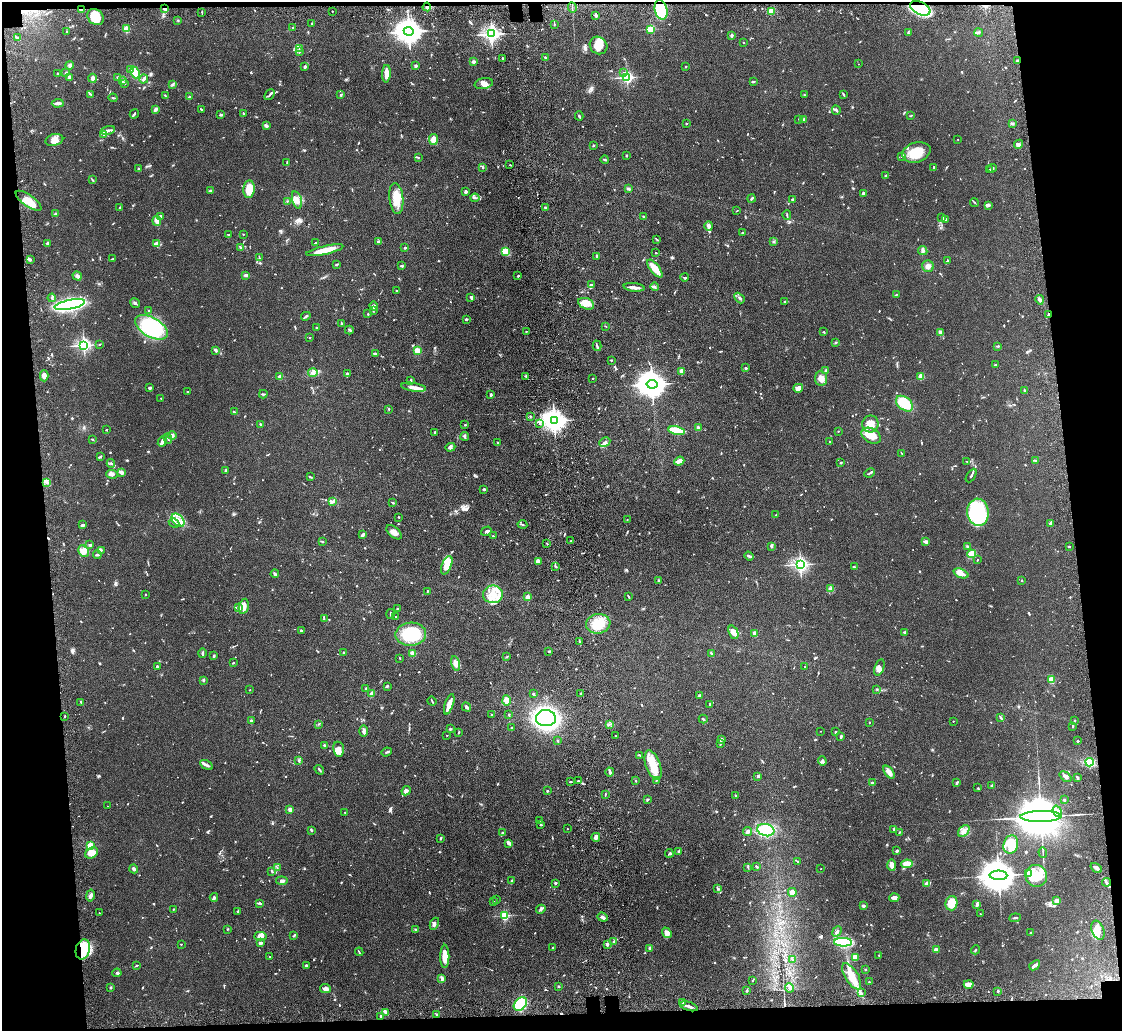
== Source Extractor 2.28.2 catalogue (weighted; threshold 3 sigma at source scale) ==
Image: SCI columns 82-4559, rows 193-4307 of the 4639 x 4599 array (HDU 1 of 3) = the unmasked area's bounding box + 8 px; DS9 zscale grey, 4 x 4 block average (1 PNG px = mean of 4 x 4 image px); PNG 1124 x 1033 px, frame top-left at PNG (2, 2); each listed source drawn as its Kron ellipse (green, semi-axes under 4 px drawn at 4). Shown black and unused: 11% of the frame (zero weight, under 3 of 6 exposures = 7% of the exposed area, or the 3 px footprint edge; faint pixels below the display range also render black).
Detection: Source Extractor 2.28.2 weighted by HDU 2 'WHT'. Background 0.109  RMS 0.0045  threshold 0.0186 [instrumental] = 3 sigma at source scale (4.09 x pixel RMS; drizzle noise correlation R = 1.36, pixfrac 0.8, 0.05/0.05 arcsec/px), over >= 5 px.
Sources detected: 1175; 8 too faint to see at this stretch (4 x 4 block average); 6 inside a brighter object's white glare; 9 cosmic-ray / hot-pixel residue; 1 long thin detection or spike segment (spike, bleed or trail) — neither listed nor drawn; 31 coinciding with a brighter row at this scale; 84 inside a brighter listed object's ellipse — not listed separately; of the other 1036, all 500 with FLUX_AUTO >= 1.58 (the completeness limit of this list) listed and drawn (536 fainter detections not listed), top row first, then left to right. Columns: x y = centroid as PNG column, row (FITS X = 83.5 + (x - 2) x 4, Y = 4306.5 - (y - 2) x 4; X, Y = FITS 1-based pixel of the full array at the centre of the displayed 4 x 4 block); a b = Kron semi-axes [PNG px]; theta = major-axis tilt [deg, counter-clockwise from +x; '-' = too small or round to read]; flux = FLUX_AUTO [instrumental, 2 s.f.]
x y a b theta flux
427 7 4 3 - 5.8
572 8 5 2 - 2.3
920 8 11 6 -26 350
81 9 3 2 - 11
165 9 3 2 - 7.2
661 10 10 6 -77 110
332 11 2 2 - 4
771 11 2 2 - 91
202 12 2 2 - 1.9
596 15 4 2 - 4.7
96 17 9 7 -41 60
178 20 2 2 - 1.6
312 24 4 2 - 2.4
554 24 3 2 - 2
293 28 2 2 - 2.7
126 29 2 2 - 120
651 29 2 2 - 170
67 31 2 2 - 1.7
409 31 5 4 - 3500
979 32 4 3 - 4
908 33 3 2 - 1.7
491 34 3 2 - 1000
732 35 3 3 - 4.7
18 38 3 2 - 2.8
744 42 2 2 - 4.2
598 45 9 8 - 29
299 48 2 2 - 2
299 52 2 2 - 2
545 58 2 2 - 5.6
503 59 3 2 - 5.6
1017 61 2 2 - 5.2
473 62 2 2 - 31
858 64 2 2 - 1.9
70 65 4 2 - 4.9
416 66 2 2 - 22
686 66 2 2 - 3.8
305 67 2 2 - 5.1
130 70 2 2 - 2.4
66 73 3 2 - 2.6
135 73 6 4 -66 47
623 73 3 2 - 2.2
57 74 2 2 - 1.6
386 74 9 3 87 22
69 77 3 3 - 7.2
627 77 2 2 - 520
93 78 5 3 - 9
118 78 3 2 - 4
144 79 5 3 - 6.2
122 80 3 2 - 7.7
753 82 3 2 - 2.9
124 83 2 2 - 2.6
173 84 3 2 - 3
484 84 9 5 12 14
91 94 4 2 - 2.1
843 94 4 2 - 3.3
269 95 6 2 49 4.2
341 95 2 2 - 4.6
804 95 2 2 - 1.7
165 96 4 2 - 2.7
189 97 2 2 - 2.5
113 98 4 2 - 2.5
58 103 6 2 4 10
156 109 4 2 - 7.3
201 109 3 2 - 2.8
836 110 5 3 - 3.6
243 113 2 2 - 3.4
134 114 5 2 - 3.7
221 115 3 2 - 4.7
911 115 3 2 - 2.1
579 116 4 2 - 2.9
799 119 2 2 - 2.3
804 120 4 2 - 3.6
686 123 2 2 - 6.8
1013 123 2 2 - 2.9
266 126 3 2 - 7.4
108 130 7 3 15 7
104 135 2 2 - 2.7
958 139 2 2 - 1.6
54 140 9 5 12 19
433 140 5 4 - 22
1019 144 5 2 - 10
593 145 3 2 - 2
916 152 14 10 16 53
627 155 2 2 - 2.9
901 156 3 2 - 2.1
418 157 3 2 - 2.2
605 160 4 2 - 3.7
287 163 4 2 - 2.5
510 165 2 2 - 1.6
482 167 4 2 - 2.4
934 167 3 2 - 1.9
992 168 5 2 - 4.4
138 169 2 2 - 3.9
990 170 2 2 - 4.8
885 176 3 2 - 3.3
92 180 4 2 - 1.8
249 189 9 5 84 42
628 189 3 2 - 4.3
210 190 3 2 - 3.9
465 192 3 2 - 4.1
863 193 3 3 - 3.7
475 198 4 2 - 3.5
752 198 4 2 - 4
396 199 15 7 -83 45
792 199 3 2 - 2.5
297 200 9 4 -74 15
28 201 15 5 -35 43
287 201 2 2 - 2
974 202 4 2 - 2.2
989 206 3 3 - 2.9
545 207 2 2 - 7.9
119 208 3 2 - 2
737 211 2 2 - 1.6
55 214 4 3 - 3.9
787 215 5 2 - 1.7
161 216 2 2 - 4.9
643 216 3 2 - 1.7
942 218 3 2 - 5.1
945 220 2 2 - 2
157 221 5 3 - 11
709 226 4 2 - 15
743 233 2 2 - 2.8
243 234 2 2 - 1.6
229 235 2 2 - 2.1
657 239 4 2 - 2.4
378 241 4 2 - 3.9
774 242 4 2 - 2.7
48 243 2 2 - 7
157 243 3 3 - 13
315 243 3 2 - 2.8
241 247 2 2 - 2.5
405 248 3 2 - 3.6
325 250 19 3 13 50
923 250 5 3 - 5.1
506 252 4 3 - 52
656 253 2 2 - 1.7
597 256 3 2 - 4.6
259 258 2 2 - 2.2
30 259 3 2 - 2.7
113 259 3 2 - 2.3
947 261 4 2 - 2.6
336 264 4 2 - 2.4
401 266 3 2 - 3.3
928 266 6 5 - 10
655 269 11 4 -52 28
246 275 3 2 - 10
77 276 5 3 - 5.8
518 276 2 2 - 2.8
685 277 4 2 - 2.8
592 285 4 3 - 7.3
634 287 10 2 -6 15
655 287 4 2 - 4.5
396 290 2 2 - 2.1
896 295 3 2 - 2.5
471 297 4 2 - 5.1
52 298 4 2 - 3.8
739 298 6 2 -48 4.4
1040 300 4 3 - 5.5
784 301 2 2 - 1.7
135 303 5 3 - 4.9
586 304 8 5 -22 18
70 305 15 4 11 520
373 306 4 3 - 10
373 310 4 2 - 2.2
148 311 2 2 - 2.9
368 314 3 2 - 1.9
1048 314 4 2 - 2.1
306 316 5 2 - 4.7
466 319 2 2 - 4.1
341 324 3 2 - 2.1
606 326 3 2 - 1.9
151 327 18 9 -30 200
316 327 2 2 - 2.3
349 330 4 2 - 2.9
526 331 2 2 - 1.6
824 332 3 2 - 2.5
940 332 4 3 - 7.8
310 338 2 2 - 1.6
836 342 2 2 - 1.6
100 344 2 2 - 1.9
84 345 2 2 - 700
597 346 5 2 - 3.7
998 346 4 2 - 2
216 351 3 3 - 2.9
417 351 4 3 - 20
375 354 4 2 - 7.1
611 360 2 2 - 3.1
995 365 3 2 - 2
746 368 2 2 - 5.5
826 370 3 2 - 3
682 371 3 2 - 19
313 373 4 4 - 7.6
347 374 2 2 - 19
44 376 5 3 - 9.4
526 376 3 2 - 1.8
921 376 4 3 - 31
280 377 2 2 - 49
593 378 2 2 - 2.3
821 378 7 6 - 16
411 380 4 2 - 2.2
652 384 5 4 - 4400
414 387 12 4 -8 14
150 388 3 3 - 3.5
798 388 5 3 - 15
1024 391 4 2 - 2.5
188 392 2 2 - 4
263 394 4 2 - 4.7
491 395 2 2 - 6.6
161 398 2 2 - 3
904 404 9 6 -39 88
389 409 2 2 - 1.8
234 412 3 2 - 4.8
530 416 2 2 - 1.8
554 421 4 3 - 2500
540 423 3 2 - 2.7
260 424 2 2 - 8.5
870 424 8 8 - 34
465 425 2 2 - 2.7
698 427 2 2 - 25
106 430 2 2 - 1.7
677 431 8 3 -12 88
838 431 2 2 - 1.9
435 432 3 2 - 2
172 435 4 4 - 5.3
465 436 4 3 - 3.9
871 436 10 7 -29 38
168 438 5 2 - 2.1
92 439 2 2 - 2
162 441 6 2 68 13
497 442 2 2 - 5.7
605 442 6 3 27 6.9
830 442 2 2 - 2.6
450 447 5 3 - 5
902 453 3 2 - 1.8
101 456 4 2 - 1.8
679 461 5 2 - 18
967 461 2 2 - 2.2
1035 461 3 2 - 1.6
841 462 2 2 - 2.8
111 463 4 2 - 4
226 470 4 2 - 3.7
121 472 2 2 - 14
870 473 5 2 - 3.5
112 474 6 4 -11 7.1
971 476 7 2 59 4.4
310 477 3 2 - 3
47 482 3 2 - 4.6
484 489 3 2 - 4.9
332 502 3 3 - 5
393 503 3 2 - 3
978 512 14 10 -83 330
776 515 3 2 - 2.5
399 517 2 2 - 1.7
178 520 8 5 -47 24
627 520 2 2 - 1.7
174 523 5 2 - 3.6
1051 523 3 2 - 8.6
82 524 3 3 - 3.2
522 524 5 2 - 2.4
486 531 5 3 - 5
394 532 9 5 -41 15
363 535 4 2 - 4.8
493 536 2 2 - 1.9
571 541 2 2 - 2.2
322 542 2 2 - 1.6
926 542 3 2 - 7.9
547 543 3 2 - 2.3
90 545 4 2 - 4.9
772 546 3 2 - 4.6
1069 546 3 2 - 1.7
968 547 3 2 - 7.1
83 551 6 4 -61 15
101 551 3 2 - 3.2
971 554 4 3 - 59
97 555 4 2 - 3.3
749 556 5 2 - 4.8
977 560 3 2 - 1.9
538 561 4 3 - 15
800 564 3 2 - 870
447 565 10 5 69 38
555 566 3 2 - 2.3
854 567 2 2 - 3.3
961 573 8 3 -22 16
275 574 4 2 - 4.6
659 580 2 2 - 1.6
1022 580 2 2 - 2.3
830 589 3 2 - 3.2
427 591 3 2 - 2.2
493 594 10 9 - 37
145 595 2 2 - 2.1
628 596 3 2 - 2.6
528 597 2 2 - 61
244 606 8 4 78 18
239 608 3 2 - 2.7
397 609 2 2 - 1.6
391 614 5 2 - 2.8
396 617 2 2 - 2.1
324 618 3 2 - 2
598 624 12 9 9 44
301 630 2 2 - 2.9
733 632 7 4 -67 16
904 632 4 2 - 2.3
411 634 15 11 2 110
755 634 3 3 - 12
580 642 3 2 - 1.9
549 651 3 2 - 2.6
343 652 2 2 - 2.6
202 653 5 2 - 4.4
413 653 4 3 - 12
711 653 3 2 - 2.7
214 656 3 2 - 2.5
507 657 3 2 - 1.8
400 658 2 2 - 1.9
233 663 2 2 - 2.9
455 663 7 4 -77 11
157 666 2 2 - 2.5
805 667 4 2 - 1.9
879 667 8 4 71 13
203 680 3 2 - 5.1
1051 680 2 2 - 100
387 686 2 2 - 8.4
365 688 2 2 - 2.5
877 689 3 2 - 1.8
250 690 2 2 - 2.8
534 693 3 2 - 2.2
581 693 2 2 - 2
372 694 4 3 - 14
699 696 2 2 - 4.4
507 700 5 3 - 24
432 701 5 2 - 2.1
81 702 3 2 - 3.2
449 704 10 3 71 30
710 704 3 2 - 2
466 707 5 2 - 6.1
491 715 2 2 - 2.4
509 715 2 2 - 2.1
65 716 2 2 - 1.8
546 718 10 8 -3 680
1001 718 4 2 - 3.8
703 719 4 2 - 4
251 721 3 2 - 5.8
953 721 2 2 - 2.5
1074 721 3 2 - 2.3
869 722 2 2 - 4.2
318 724 3 2 - 2
609 724 4 2 - 2.8
1073 726 4 2 - 2.7
512 728 2 2 - 3.2
450 729 2 2 - 3.3
363 731 5 2 - 8
820 731 2 2 - 2.1
459 732 2 2 - 3.2
835 732 3 2 - 2.2
447 735 2 2 - 2
616 736 2 2 - 2.7
841 736 2 2 - 6.6
721 740 4 2 - 6.5
558 741 2 2 - 2.5
1077 741 2 2 - 3.3
720 744 3 2 - 2.8
325 745 4 2 - 5
339 749 7 5 -82 16
386 752 5 2 - 3.5
639 755 3 2 - 2.6
299 760 3 3 - 3.4
822 761 4 3 - 4.3
1090 762 4 4 - 50
206 765 7 2 -29 5.2
653 765 15 7 -70 47
319 770 5 2 - 4.2
610 772 4 2 - 4
889 772 7 3 -52 13
758 776 3 2 - 5.7
1066 777 7 3 -38 7.7
1078 777 4 2 - 3
657 780 2 2 - 1.9
578 781 3 2 - 2.7
635 781 2 2 - 1.8
570 782 2 2 - 1.7
872 783 2 2 - 21
957 783 4 2 - 3.8
992 785 2 2 - 17
978 788 4 2 - 2.1
406 791 5 3 - 9.1
547 791 2 2 - 11
605 794 3 2 - 2
735 796 3 2 - 2
648 799 2 2 - 2.3
1064 800 2 2 - 15
108 806 2 2 - 1.6
290 810 2 2 - 58
1057 811 6 3 -71 9.4
345 812 2 2 - 4.2
1041 816 21 5 1 26000
539 820 2 2 - 2.2
541 824 2 2 - 5.9
567 829 2 2 - 1.6
894 829 3 2 - 2.2
311 830 3 2 - 3.8
766 830 9 6 -12 170
964 831 7 5 45 12
747 832 4 3 - 8.6
899 832 3 2 - 1.7
503 833 2 2 - 13
596 837 4 3 - 11
441 838 3 2 - 2.8
508 844 3 3 - 4.1
1011 845 9 7 73 56
90 846 2 2 - 160
897 851 2 2 - 5.4
679 852 4 2 - 4.8
1043 852 5 2 - 2.6
92 853 7 5 31 25
669 853 4 2 - 3.2
797 861 3 2 - 2.1
907 864 6 3 8 27
892 865 6 3 -89 16
748 867 2 2 - 1.7
757 867 3 2 - 4.4
277 868 4 2 - 2.1
1096 868 6 2 -34 8.1
134 869 4 3 - 5.8
821 869 2 2 - 1.6
271 871 2 2 - 1.9
1029 873 2 2 - 83
998 875 9 5 -1 9000
1036 876 11 10 - 69
512 880 3 2 - 2.1
282 881 6 3 -6 5.5
1107 882 4 2 - 4
555 883 2 2 - 5.5
927 884 4 3 - 10
718 889 3 3 - 3.6
792 892 4 4 - 11
90 895 6 3 78 8.5
214 897 4 3 - 4
894 898 5 4 - 9.2
496 900 2 2 - 1.8
493 901 2 2 - 1.6
1057 901 3 2 - 16
259 903 3 2 - 5.5
951 903 7 6 - 61
977 904 3 2 - 10
863 906 3 2 - 6.7
173 909 2 2 - 2
541 909 5 3 - 5.1
238 911 3 2 - 2.3
99 913 2 2 - 2.4
980 914 2 2 - 2
504 915 2 2 - 280
603 917 5 2 - 8.6
1015 918 6 2 8 3.6
434 924 6 3 63 6.8
228 929 2 2 - 2.2
416 930 3 2 - 5.4
1098 930 10 6 -68 31
837 931 5 2 - 4.9
667 933 5 4 - 14
1031 933 4 3 - 2.5
260 936 6 4 3 16
294 936 2 2 - 1.6
614 942 2 2 - 4.9
843 942 9 4 -1 150
260 943 3 3 - 6.7
181 944 2 2 - 1.6
607 944 2 2 - 33
552 948 2 2 - 1.9
650 948 3 3 - 3.2
83 949 10 7 74 110
936 950 3 2 - 11
975 950 4 2 - 2.3
359 952 4 2 - 1.9
879 955 3 2 - 1.8
445 956 11 4 90 23
270 957 3 2 - 2.3
855 957 4 3 - 15
793 960 2 2 - 1.6
306 965 3 2 - 3.9
1035 965 6 2 40 8.8
136 966 3 2 - 2.3
865 969 2 2 - 2.4
117 973 4 3 - 3.8
852 976 15 6 -58 40
442 979 4 3 - 5
752 980 2 2 - 2
869 982 2 2 - 1.8
969 984 5 3 - 21
559 986 3 2 - 1.6
111 987 2 2 - 3.5
790 988 5 4 - 7.4
325 989 5 4 - 7.8
746 991 3 2 - 2.1
998 991 3 2 - 2.5
861 993 2 2 - 2.1
683 1002 2 2 - 2
520 1004 7 5 45 180
689 1006 9 2 -18 9.2
386 1013 3 2 - 3.3
436 1015 3 2 - 2.4
380 1016 2 2 - 3.4
Overlapping masked pixels (flux is a lower limit): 8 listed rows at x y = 427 7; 920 8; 81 9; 165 9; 661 10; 1017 61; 1048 314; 83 949
Diffuse or blended objects may show on this block-average render without a row.